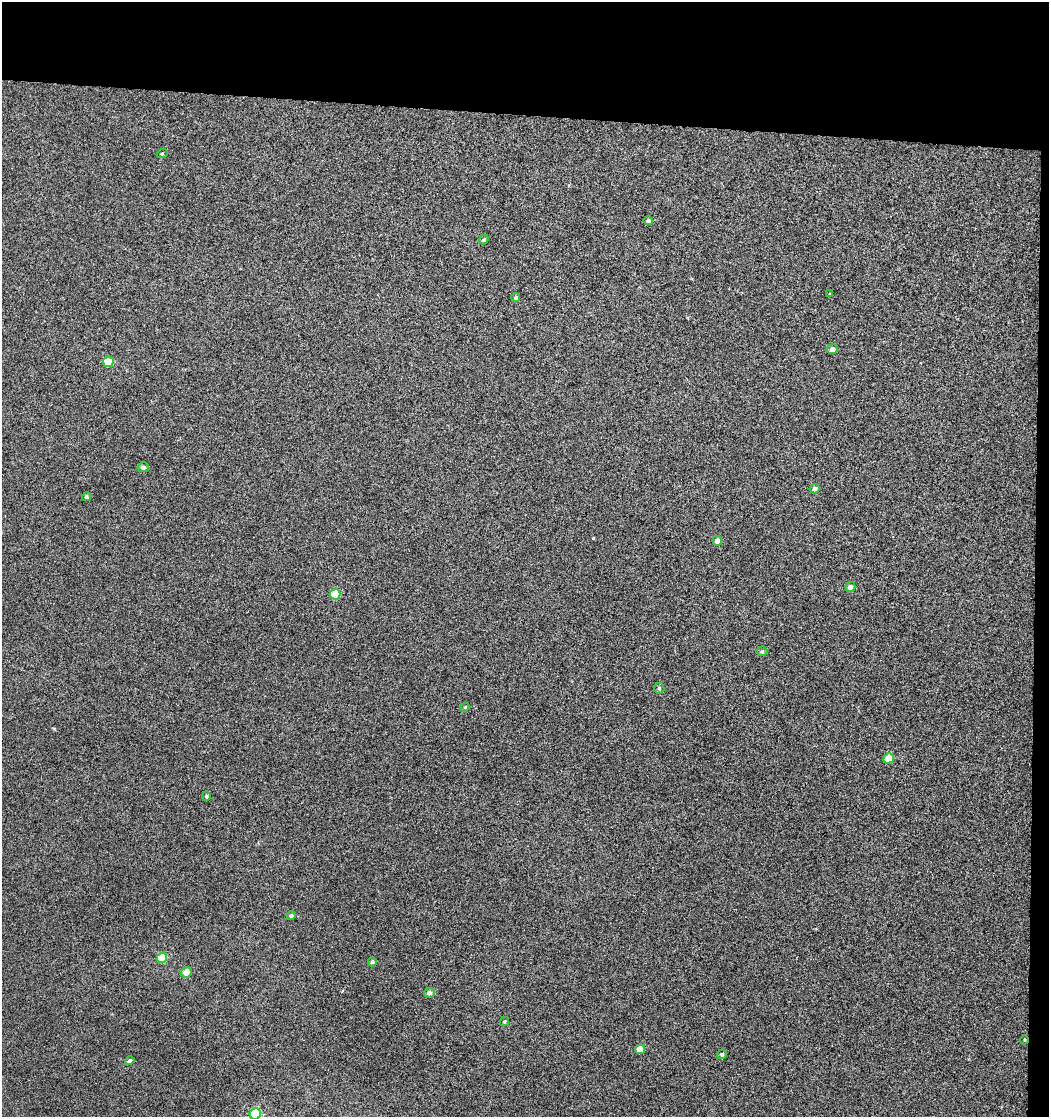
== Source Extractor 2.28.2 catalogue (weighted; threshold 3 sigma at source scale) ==
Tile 2 of 2 x 2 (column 2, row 1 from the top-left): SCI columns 2286-3332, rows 2148-3262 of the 4824 x 4583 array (HDU 1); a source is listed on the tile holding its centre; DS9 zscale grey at full resolution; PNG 1051 x 1119 px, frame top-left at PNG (2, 2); each listed source drawn as its Kron ellipse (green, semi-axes under 4 px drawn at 4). Shown black and unused: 11% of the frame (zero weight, under 3 of 6 exposures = <1% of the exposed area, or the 3 px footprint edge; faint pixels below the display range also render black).
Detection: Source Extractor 2.28.2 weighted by HDU 2 'WHT'; one run over the whole footprint, this tile lists its part. Background 0.0025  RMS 0.0028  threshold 0.0114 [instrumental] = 3 sigma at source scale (4.09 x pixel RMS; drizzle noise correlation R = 1.36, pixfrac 0.8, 0.0396/0.0396 arcsec/px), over >= 5 px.
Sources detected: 29; all 29 listed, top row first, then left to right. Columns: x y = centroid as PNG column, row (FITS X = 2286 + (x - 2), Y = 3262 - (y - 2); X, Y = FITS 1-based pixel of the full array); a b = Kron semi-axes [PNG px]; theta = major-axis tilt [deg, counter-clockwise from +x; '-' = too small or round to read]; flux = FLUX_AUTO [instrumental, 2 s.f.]
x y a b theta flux
162 154 5 3 - 0.23
648 221 5 4 - 0.59
484 240 5 4 - 0.38
830 294 3 2 - 0.24
516 298 4 4 - 0.44
832 349 5 5 - 0.97
108 362 5 5 - 7.1
143 467 6 5 - 0.62
814 489 5 5 - 0.73
86 497 4 4 - 0.45
717 541 5 5 - 1.5
850 587 5 5 - 0.95
335 594 5 5 - 6.8
762 651 5 5 - 0.37
659 688 5 5 - 0.41
465 707 4 3 - 0.24
889 758 5 5 - 4.8
206 796 5 4 - 0.39
291 916 4 4 - 0.51
162 958 5 5 - 8.3
372 962 4 4 - 0.38
186 972 5 5 - 2.3
429 993 5 5 - 1
505 1022 4 4 - 0.32
1024 1040 4 3 - 0.19
640 1049 5 4 - 3.5
722 1054 5 4 - 0.46
130 1061 5 4 - 0.69
255 1114 6 5 - 19
Isophote crosses this tile's border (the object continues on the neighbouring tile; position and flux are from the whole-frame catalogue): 1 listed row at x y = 255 1114